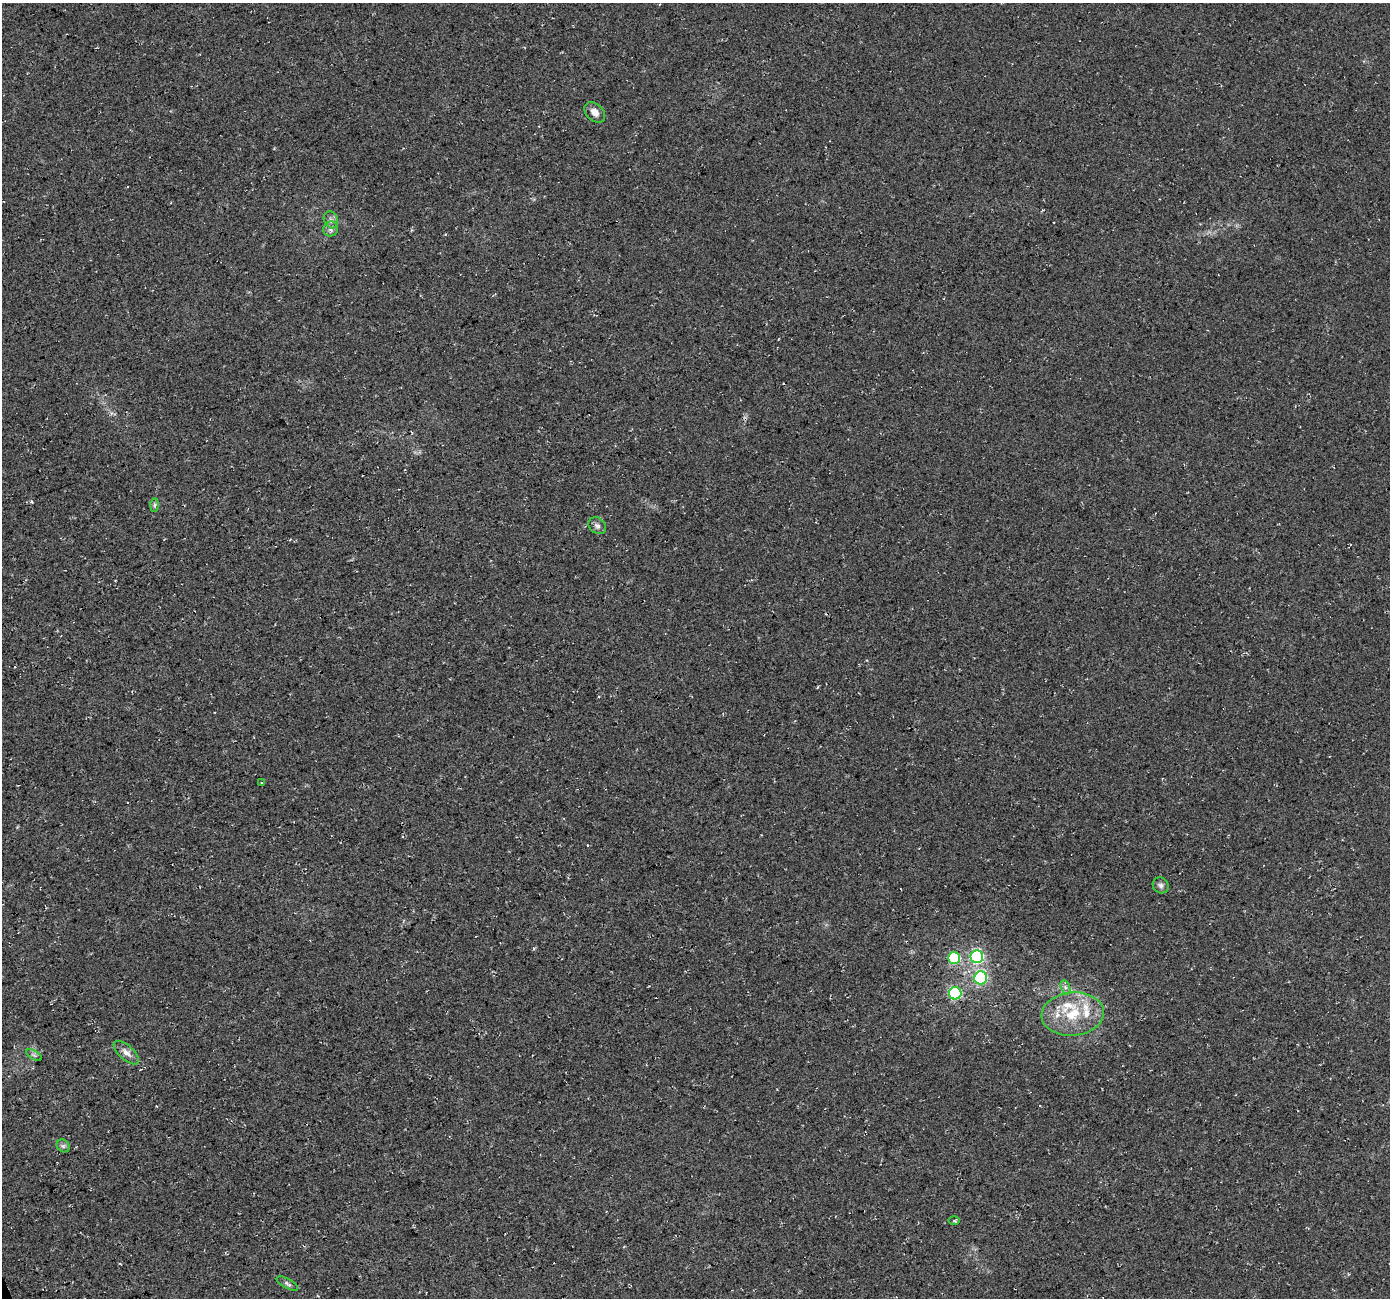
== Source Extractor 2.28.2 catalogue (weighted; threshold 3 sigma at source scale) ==
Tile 7 of 4 x 4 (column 3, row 2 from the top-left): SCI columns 2778-4165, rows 2728-4023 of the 5553 x 5399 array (HDU 1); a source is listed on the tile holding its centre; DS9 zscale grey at full resolution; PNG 1392 x 1300 px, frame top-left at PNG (2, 3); each listed source drawn as its Kron ellipse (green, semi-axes under 4 px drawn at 4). Shown black and unused: <1% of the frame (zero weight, under 3 of 4 exposures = <1% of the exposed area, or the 3 px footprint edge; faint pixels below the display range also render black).
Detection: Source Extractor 2.28.2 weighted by HDU 2 'WHT'; one run over the whole footprint, this tile lists its part. Background 0.0328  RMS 0.0079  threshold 0.0356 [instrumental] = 3 sigma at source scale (4.5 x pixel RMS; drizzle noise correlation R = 1.50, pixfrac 1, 0.0396/0.0396 arcsec/px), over >= 5 px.
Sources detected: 20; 2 inside a brighter listed object's ellipse — not listed separately; the other 18 listed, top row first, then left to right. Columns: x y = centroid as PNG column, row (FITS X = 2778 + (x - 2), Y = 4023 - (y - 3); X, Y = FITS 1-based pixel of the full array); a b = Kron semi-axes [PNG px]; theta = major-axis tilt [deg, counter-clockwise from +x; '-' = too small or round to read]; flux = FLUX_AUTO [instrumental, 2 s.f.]
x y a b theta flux
595 112 12 8 -44 5.9
331 220 9 7 -63 3.1
331 229 7 7 - 3
154 505 7 4 89 1.5
597 526 9 7 -40 2.9
262 783 4 3 - 0.78
1161 885 8 7 - 2.3
977 957 6 6 - 120
954 958 6 6 - 53
980 978 6 6 - 120
1065 987 7 4 -72 2.1
955 993 6 6 - 84
1073 1014 31 21 5 35
126 1053 16 7 -42 5.3
34 1055 8 3 -31 1.6
63 1146 7 6 - 1.9
954 1221 6 4 -1 1
287 1283 12 4 -29 2.1
Overlapping masked pixels (flux is a lower limit): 1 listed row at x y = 955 993